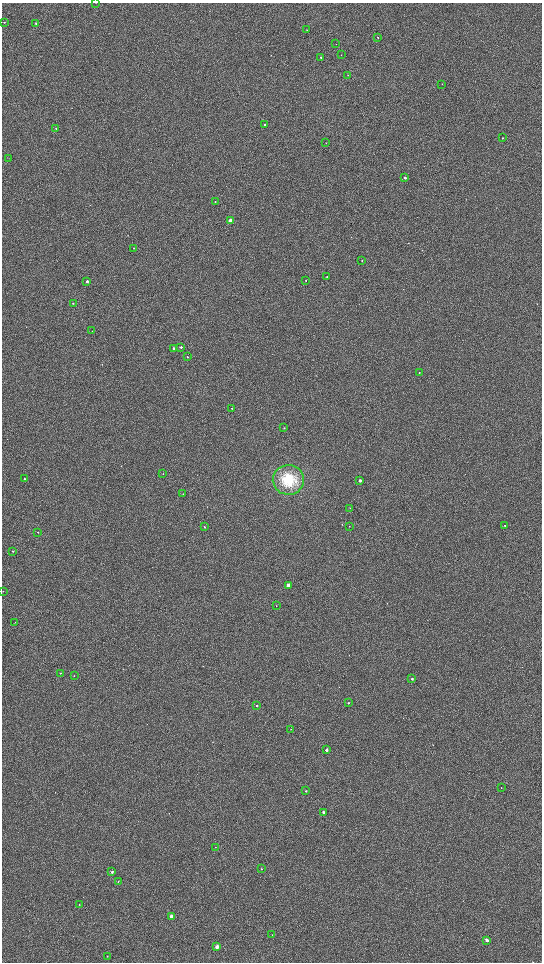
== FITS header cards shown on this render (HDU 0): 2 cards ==
NAXIS1  =                 1080 / length of data axis 1
NAXIS2  =                 1920 / length of data axis 2

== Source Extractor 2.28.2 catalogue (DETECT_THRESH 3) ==
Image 1080 x 1920 px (HDU 0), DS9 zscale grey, zoomed out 1/2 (1 PNG px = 2 x 2 image px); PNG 544 x 964 px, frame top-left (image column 1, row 1919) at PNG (2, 3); each listed source drawn as its Kron ellipse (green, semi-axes under 4 px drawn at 4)
Background 651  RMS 70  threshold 209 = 3 sigma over >= 5 px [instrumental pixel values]
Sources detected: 67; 1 cannot appear on this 1/2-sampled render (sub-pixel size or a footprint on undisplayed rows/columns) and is neither listed nor drawn; the other 66 listed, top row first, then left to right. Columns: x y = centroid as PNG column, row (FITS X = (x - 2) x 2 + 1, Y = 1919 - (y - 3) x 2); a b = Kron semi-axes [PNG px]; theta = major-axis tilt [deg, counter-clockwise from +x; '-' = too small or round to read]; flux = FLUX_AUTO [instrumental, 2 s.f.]
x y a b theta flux
96 3 2 2 - 3000
4 22 2 2 - 12000
36 23 2 2 - 19000
307 30 2 1 - 3600
378 37 2 2 - 7600
336 44 2 2 - 3800
341 55 2 1 - 4100
321 57 2 2 - 20000
348 75 2 2 - 4200
442 84 2 2 - 4600
264 125 2 2 - 18000
56 129 2 2 - 15000
502 138 2 2 - 8400
326 143 2 2 - 5300
9 158 2 2 - 3600
405 178 2 2 - 33000
215 202 2 2 - 7800
230 221 2 2 - 230000
133 248 2 2 - 4700
362 261 2 2 - 8400
327 276 2 2 - 11000
87 281 2 2 - 38000
306 281 2 2 - 7200
73 303 2 2 - 13000
92 331 2 2 - 5100
181 347 2 2 - 33000
173 348 2 2 - 21000
187 357 2 2 - 11000
419 372 2 2 - 6700
232 408 2 2 - 9600
284 428 2 2 - 9400
163 474 2 2 - 4800
24 479 2 2 - 10000
288 480 16 15 - 580000
360 480 2 2 - 51000
183 494 2 2 - 5900
350 508 2 2 - 4100
349 526 2 1 - 4100
505 526 2 2 - 7300
204 527 2 2 - 11000
38 532 2 2 - 9600
13 551 3 2 - 7900
289 585 2 2 - 210000
3 591 2 1 - 3600
276 606 2 2 - 6500
15 622 2 2 - 4300
60 673 2 2 - 6300
74 676 2 2 - 4000
412 679 2 2 - 24000
348 703 2 2 - 12000
257 706 2 2 - 25000
291 729 2 2 - 4500
326 750 2 2 - 61000
501 788 2 1 - 3800
306 791 3 2 - 7900
323 812 2 2 - 50000
215 847 2 2 - 4400
261 869 2 2 - 9700
112 872 2 2 - 22000
118 882 2 1 - 3500
79 904 3 2 - 6200
171 916 3 2 - 120000
272 935 2 2 - 4100
487 940 3 2 - 53000
217 947 3 2 - 76000
107 956 2 2 - 7300
At the frame edge (FLAGS 8, measured only in part): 1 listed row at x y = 96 3
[1 sub-pixel or undisplayed-footprint detection neither listed nor drawn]